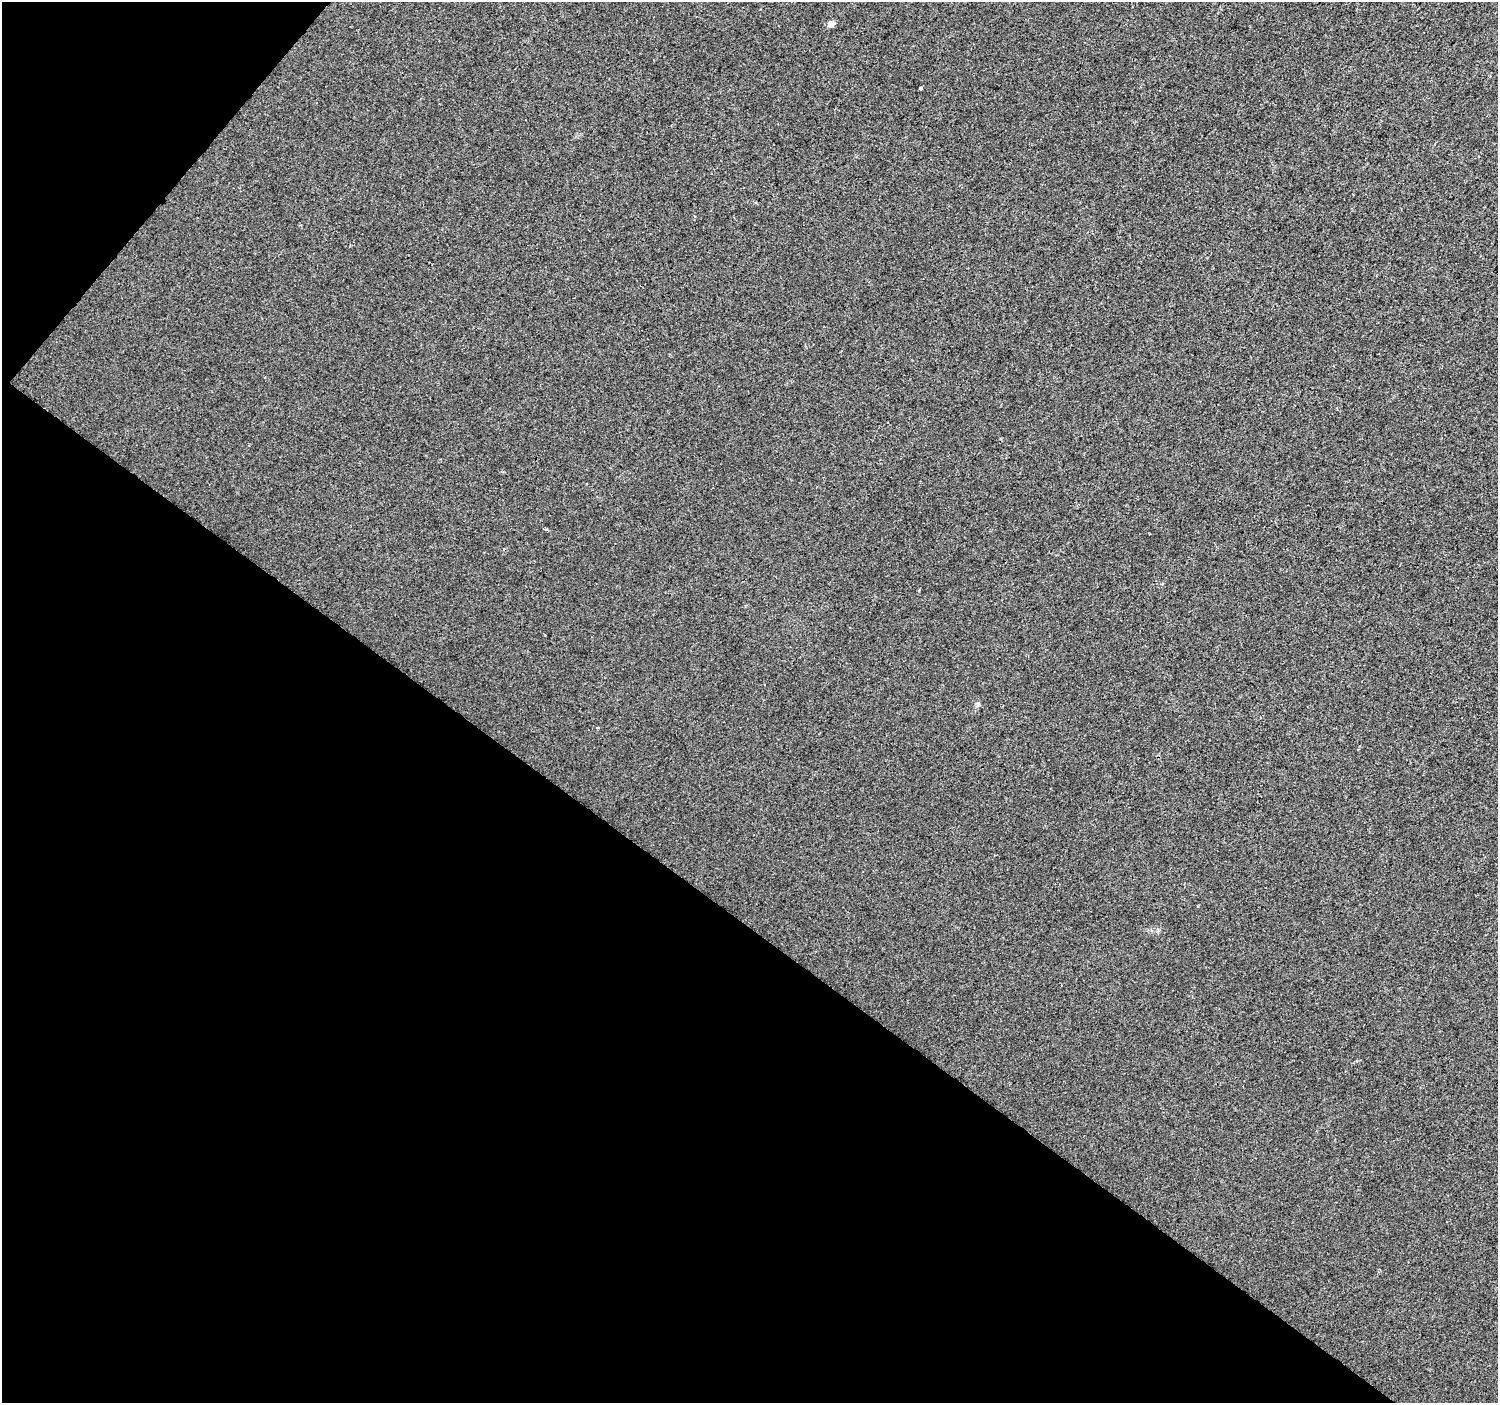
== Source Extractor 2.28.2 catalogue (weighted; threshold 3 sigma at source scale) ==
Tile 9 of 4 x 4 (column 1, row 3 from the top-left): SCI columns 6-1501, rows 1644-3044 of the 5990 x 6020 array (HDU 1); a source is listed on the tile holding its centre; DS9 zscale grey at full resolution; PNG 1500 x 1405 px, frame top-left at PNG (2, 2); no overlay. Shown black and unused: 37% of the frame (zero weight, under 2 of 3 exposures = <1% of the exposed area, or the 3 px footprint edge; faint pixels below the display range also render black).
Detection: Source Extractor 2.28.2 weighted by HDU 2 'WHT'; one run over the whole footprint, this tile lists its part. Background 0.00681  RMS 0.0057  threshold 0.0258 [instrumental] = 3 sigma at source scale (4.5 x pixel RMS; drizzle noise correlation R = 1.50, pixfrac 1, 0.0396/0.0396 arcsec/px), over >= 5 px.
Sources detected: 6; all 6 listed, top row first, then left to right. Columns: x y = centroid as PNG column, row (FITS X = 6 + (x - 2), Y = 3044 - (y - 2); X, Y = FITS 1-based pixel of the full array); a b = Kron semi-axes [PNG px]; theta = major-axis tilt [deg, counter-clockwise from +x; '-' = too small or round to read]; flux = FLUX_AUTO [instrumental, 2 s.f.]
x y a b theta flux
831 24 6 5 - 3.5
1490 76 3 3 - 0.65
920 89 3 3 - 7.7
547 529 4 4 - 0.64
978 704 7 5 -47 1.1
597 727 4 2 - 0.47